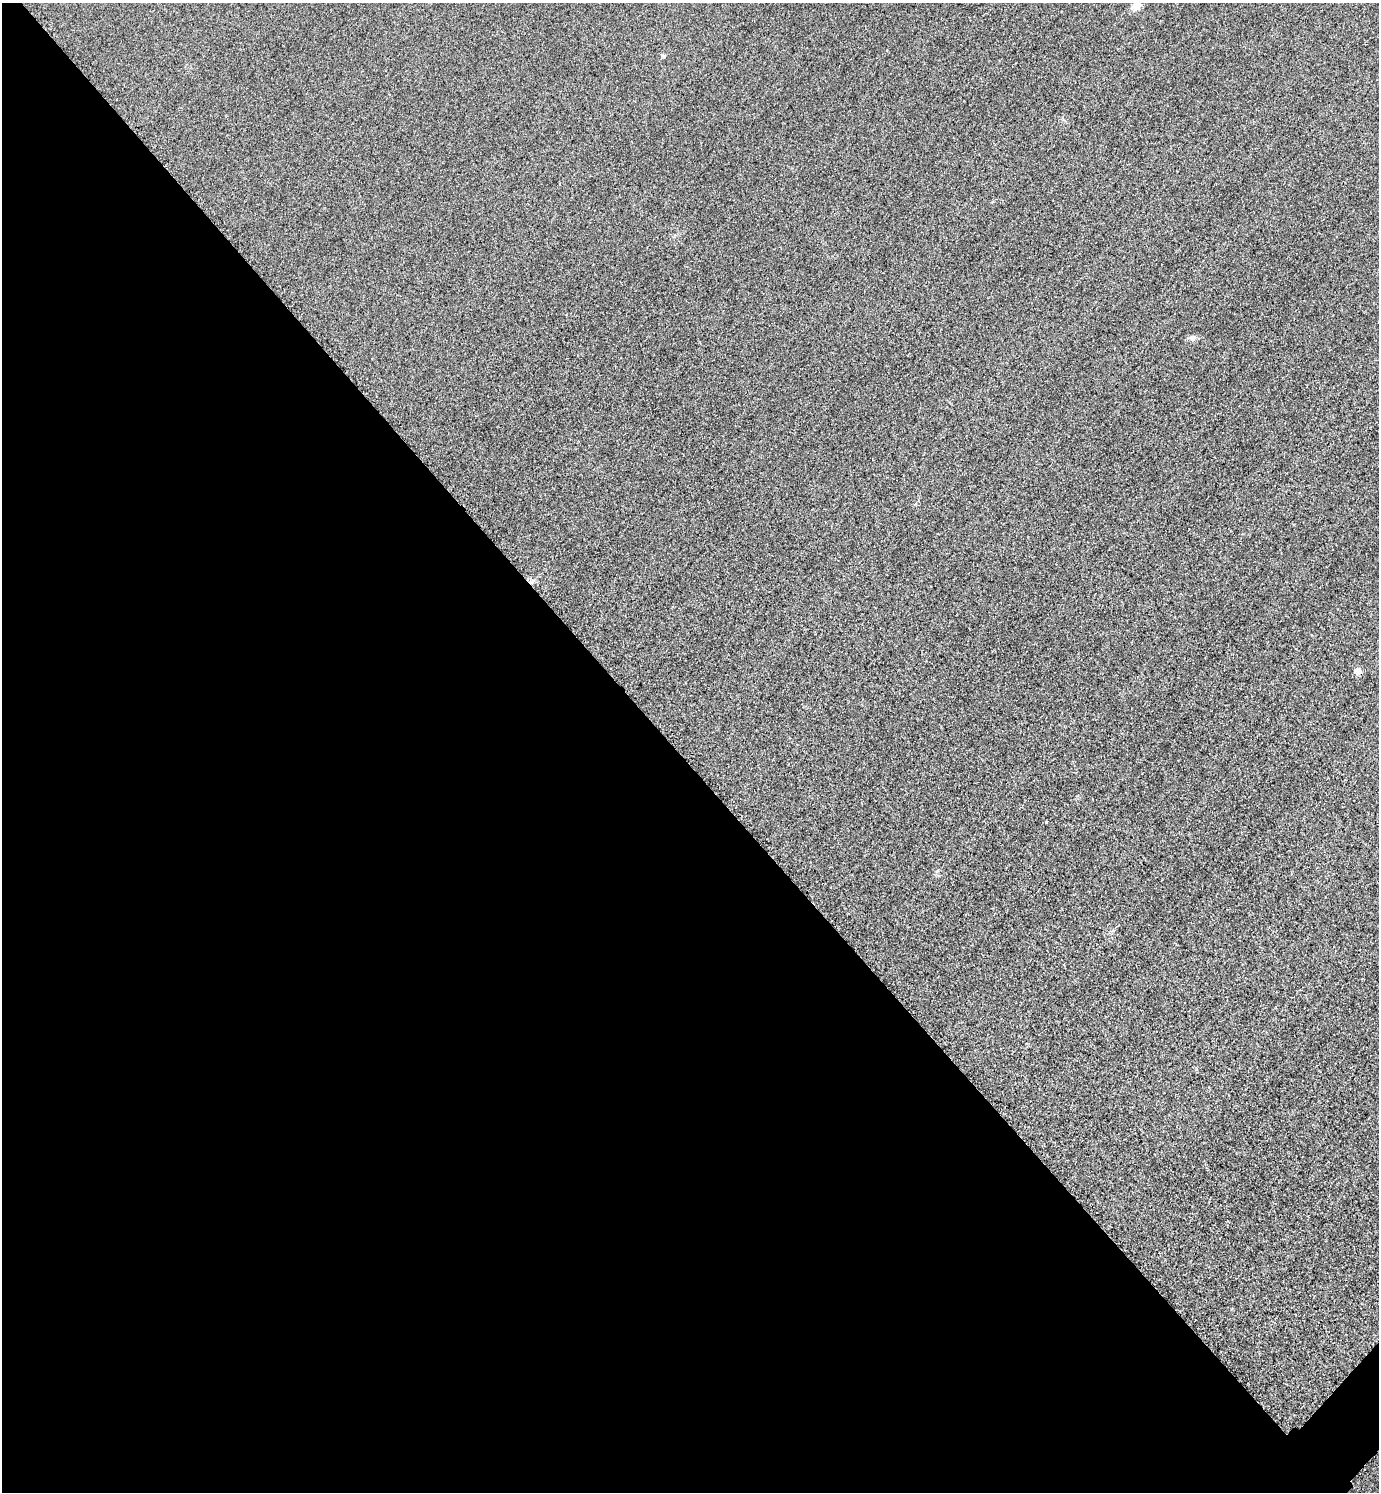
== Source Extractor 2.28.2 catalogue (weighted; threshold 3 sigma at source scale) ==
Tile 9 of 4 x 4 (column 1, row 3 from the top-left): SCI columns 327-1703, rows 1520-3009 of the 6018 x 6018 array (HDU 1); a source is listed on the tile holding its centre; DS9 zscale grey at full resolution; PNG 1381 x 1494 px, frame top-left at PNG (2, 3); no overlay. Shown black and unused: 49% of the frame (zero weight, under 3 of 4 exposures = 3% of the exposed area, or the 3 px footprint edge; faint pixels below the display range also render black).
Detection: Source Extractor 2.28.2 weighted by HDU 2 'WHT'; one run over the whole footprint, this tile lists its part. Background 0.0749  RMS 0.017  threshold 0.0778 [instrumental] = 3 sigma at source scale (4.5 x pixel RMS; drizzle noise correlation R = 1.50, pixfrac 1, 0.05/0.05 arcsec/px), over >= 5 px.
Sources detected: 4; all 4 listed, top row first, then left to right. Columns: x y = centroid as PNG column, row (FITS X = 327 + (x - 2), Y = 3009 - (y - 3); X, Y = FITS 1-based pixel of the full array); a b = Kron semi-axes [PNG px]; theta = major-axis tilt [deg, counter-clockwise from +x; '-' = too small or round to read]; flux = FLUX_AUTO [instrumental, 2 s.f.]
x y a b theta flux
1136 6 13 9 23 12
663 56 5 5 - 2.6
1193 338 9 7 15 5.6
1357 671 6 5 - 16